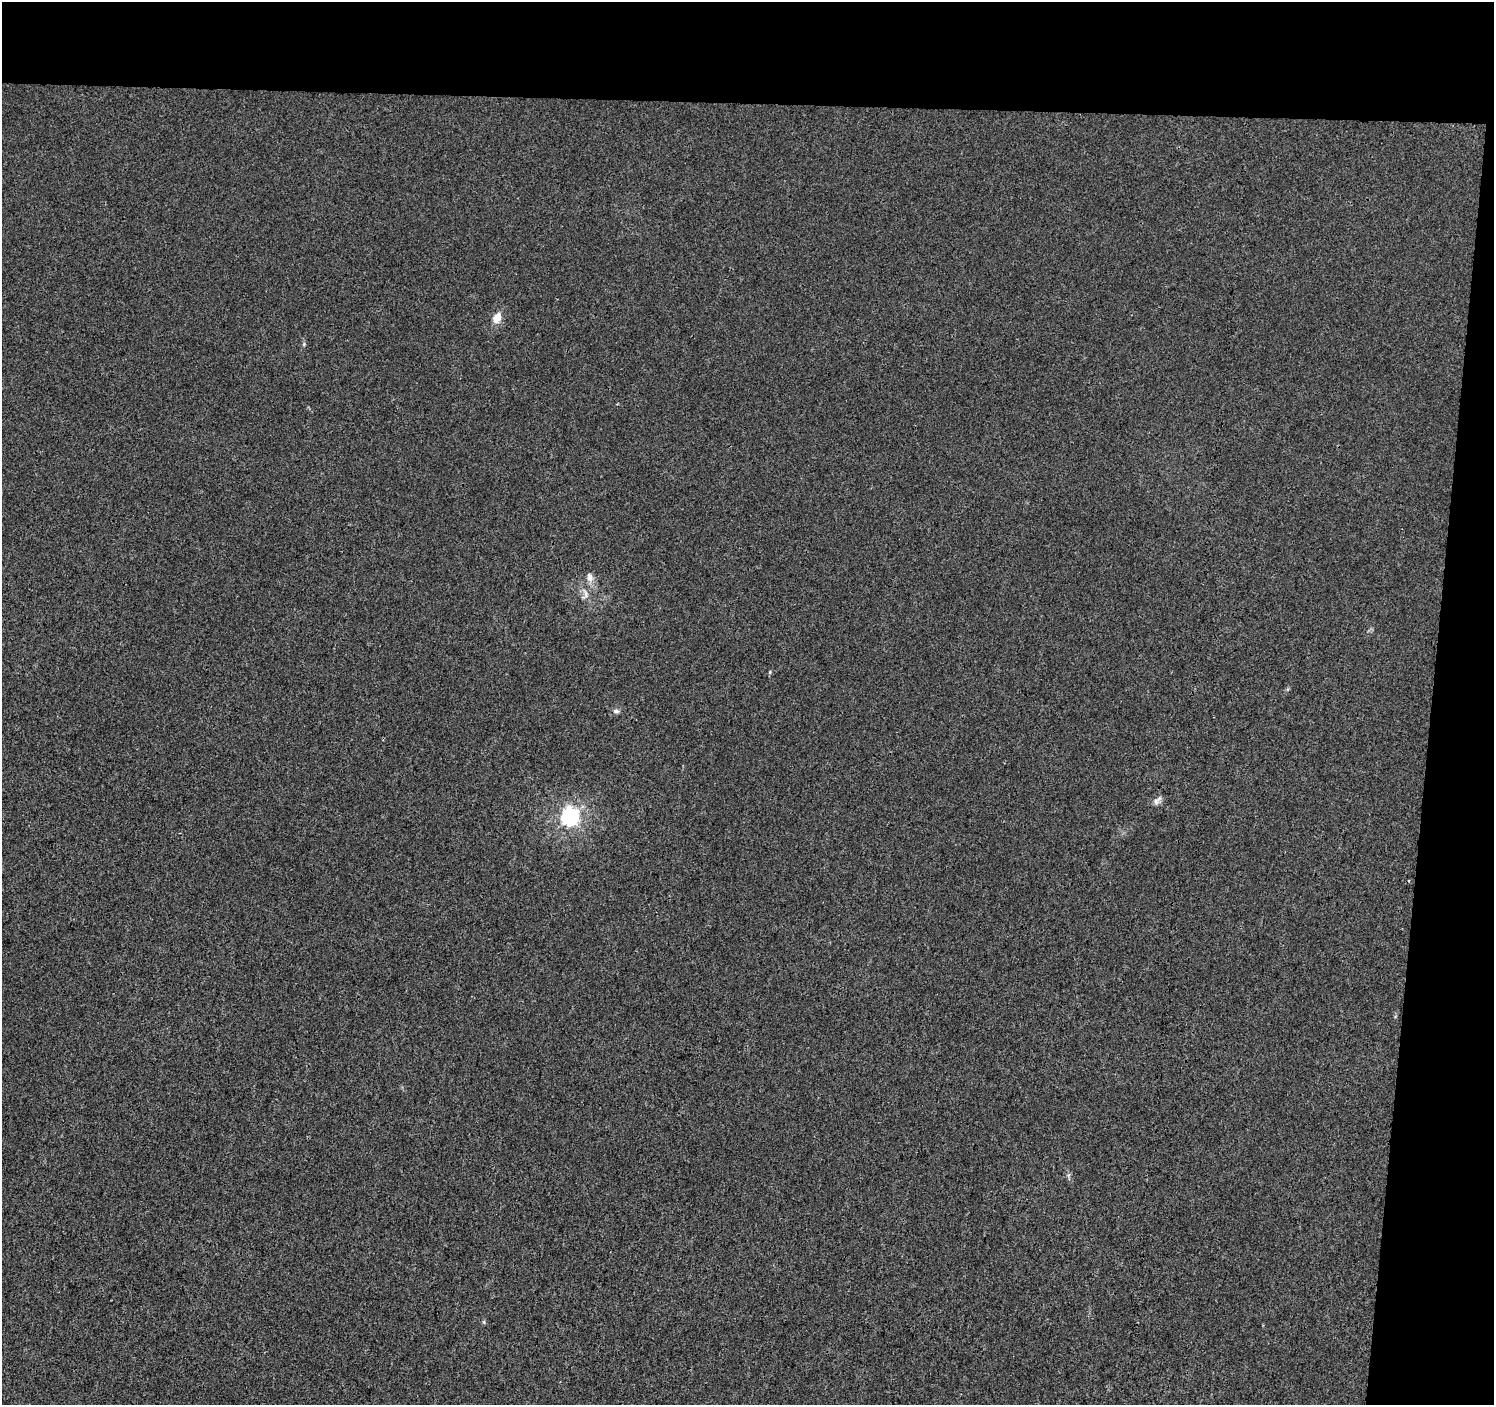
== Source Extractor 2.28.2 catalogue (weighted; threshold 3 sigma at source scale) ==
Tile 3 of 3 x 3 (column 3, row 1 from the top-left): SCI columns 2992-4483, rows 3090-4492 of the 4483 x 4719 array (HDU 1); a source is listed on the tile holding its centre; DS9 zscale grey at full resolution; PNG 1496 x 1407 px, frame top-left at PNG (2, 2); no overlay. Shown black and unused: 11% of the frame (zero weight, under 3 of 4 exposures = <1% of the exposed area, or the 3 px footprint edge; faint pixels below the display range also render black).
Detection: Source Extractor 2.28.2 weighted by HDU 2 'WHT'; one run over the whole footprint, this tile lists its part. Background 0.00165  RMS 0.0029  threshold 0.0132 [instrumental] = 3 sigma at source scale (4.5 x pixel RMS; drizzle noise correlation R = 1.50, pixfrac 1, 0.0396/0.0396 arcsec/px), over >= 5 px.
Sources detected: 6; all 6 listed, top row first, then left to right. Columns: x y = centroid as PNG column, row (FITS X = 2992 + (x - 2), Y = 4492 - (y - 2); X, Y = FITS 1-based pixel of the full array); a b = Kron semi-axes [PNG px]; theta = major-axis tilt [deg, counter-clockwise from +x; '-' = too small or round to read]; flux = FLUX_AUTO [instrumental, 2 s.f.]
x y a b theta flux
497 317 15 10 65 2.8
590 577 13 8 -79 1.7
585 593 16 6 -73 1.7
616 711 9 5 -8 0.79
1159 798 11 6 43 1.1
570 817 7 7 - 100